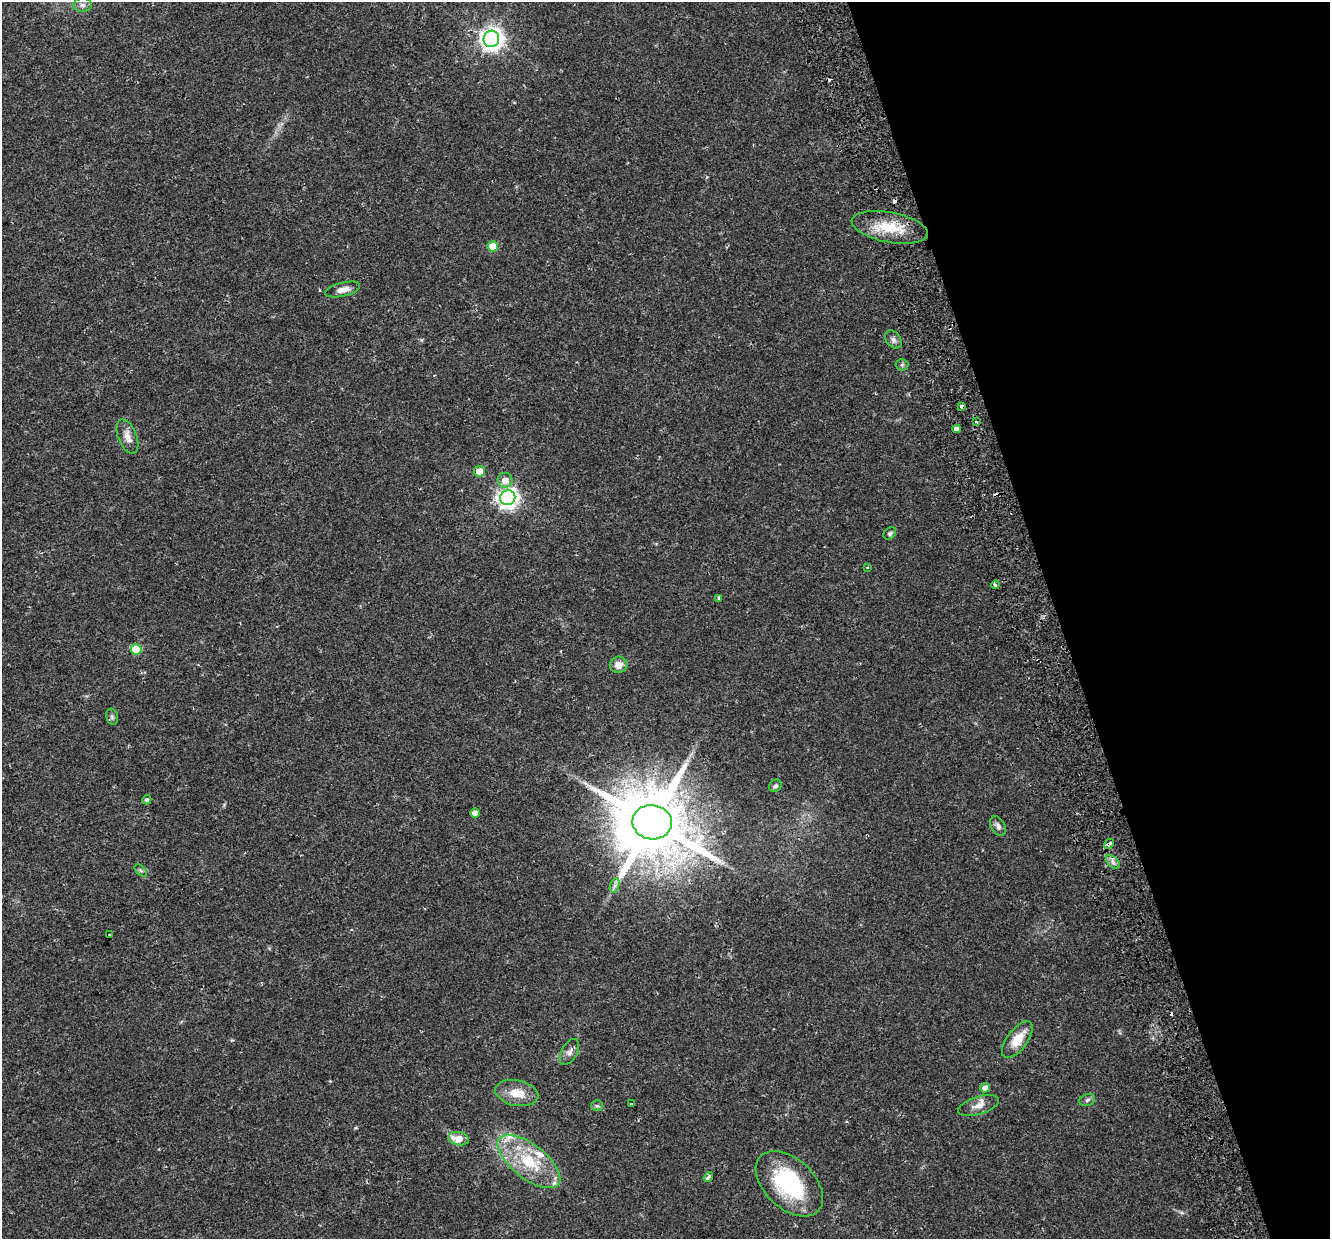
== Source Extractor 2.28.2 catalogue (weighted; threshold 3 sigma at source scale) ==
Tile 12 of 4 x 4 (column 4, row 3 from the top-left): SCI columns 4038-5365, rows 1317-2553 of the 5422 x 5159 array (HDU 1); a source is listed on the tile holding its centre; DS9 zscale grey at full resolution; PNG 1332 x 1241 px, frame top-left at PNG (2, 2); each listed source drawn as its Kron ellipse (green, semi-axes under 4 px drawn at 4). Shown black and unused: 20% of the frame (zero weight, under 2 of 3 exposures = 3% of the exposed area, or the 3 px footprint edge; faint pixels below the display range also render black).
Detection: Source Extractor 2.28.2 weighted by HDU 2 'WHT'; one run over the whole footprint, this tile lists its part. Background 0.0356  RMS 0.005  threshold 0.0226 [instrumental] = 3 sigma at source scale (4.5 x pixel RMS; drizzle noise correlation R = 1.50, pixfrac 1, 0.0396/0.0396 arcsec/px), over >= 5 px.
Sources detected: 49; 3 cosmic-ray / hot-pixel residue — neither listed nor drawn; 3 inside a brighter listed object's ellipse — not listed separately; the other 43 listed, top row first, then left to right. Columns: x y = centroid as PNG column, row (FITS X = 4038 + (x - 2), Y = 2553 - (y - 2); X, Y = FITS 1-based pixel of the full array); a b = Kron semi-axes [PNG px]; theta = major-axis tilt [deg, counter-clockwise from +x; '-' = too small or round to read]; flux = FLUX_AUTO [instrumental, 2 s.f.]
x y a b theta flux
82 5 9 7 3 2.1
491 39 8 7 - 350
890 227 39 15 -11 16
493 246 5 5 - 11
343 289 18 7 14 4
893 339 10 7 -52 1.7
902 365 6 6 - 0.95
961 406 4 3 - 3.6
976 421 3 3 - 1.5
957 429 4 4 - 2.7
127 437 18 9 -69 4.4
480 471 5 5 - 5.4
505 480 7 7 - 4.7
508 498 8 7 - 250
890 533 7 5 40 1
868 567 3 2 - 0.41
995 585 4 3 - 1
719 598 4 3 - 0.9
136 649 5 5 - 16
619 665 9 8 - 3.9
112 717 8 6 -76 1.2
775 786 7 5 41 1
147 800 5 4 - 1.1
475 813 4 4 - 4
652 822 20 17 -8 5600
998 826 10 7 -61 1.9
1109 844 6 3 41 13
1113 862 8 5 -45 1.6
141 870 7 4 -44 0.95
615 885 7 4 72 1.4
110 934 3 3 - 1.1
1017 1040 22 10 53 9.3
569 1052 14 8 61 2.5
985 1088 5 4 - 3.1
517 1093 22 12 -11 8.8
1087 1100 8 6 19 1.3
631 1104 3 3 - 2
597 1106 6 5 - 0.85
979 1106 21 9 17 4.3
458 1139 10 6 -10 6.9
529 1161 37 17 -38 25
708 1177 5 3 - 1.6
789 1184 40 25 -43 46
Overlapping masked pixels (flux is a lower limit): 3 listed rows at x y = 961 406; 652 822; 1109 844